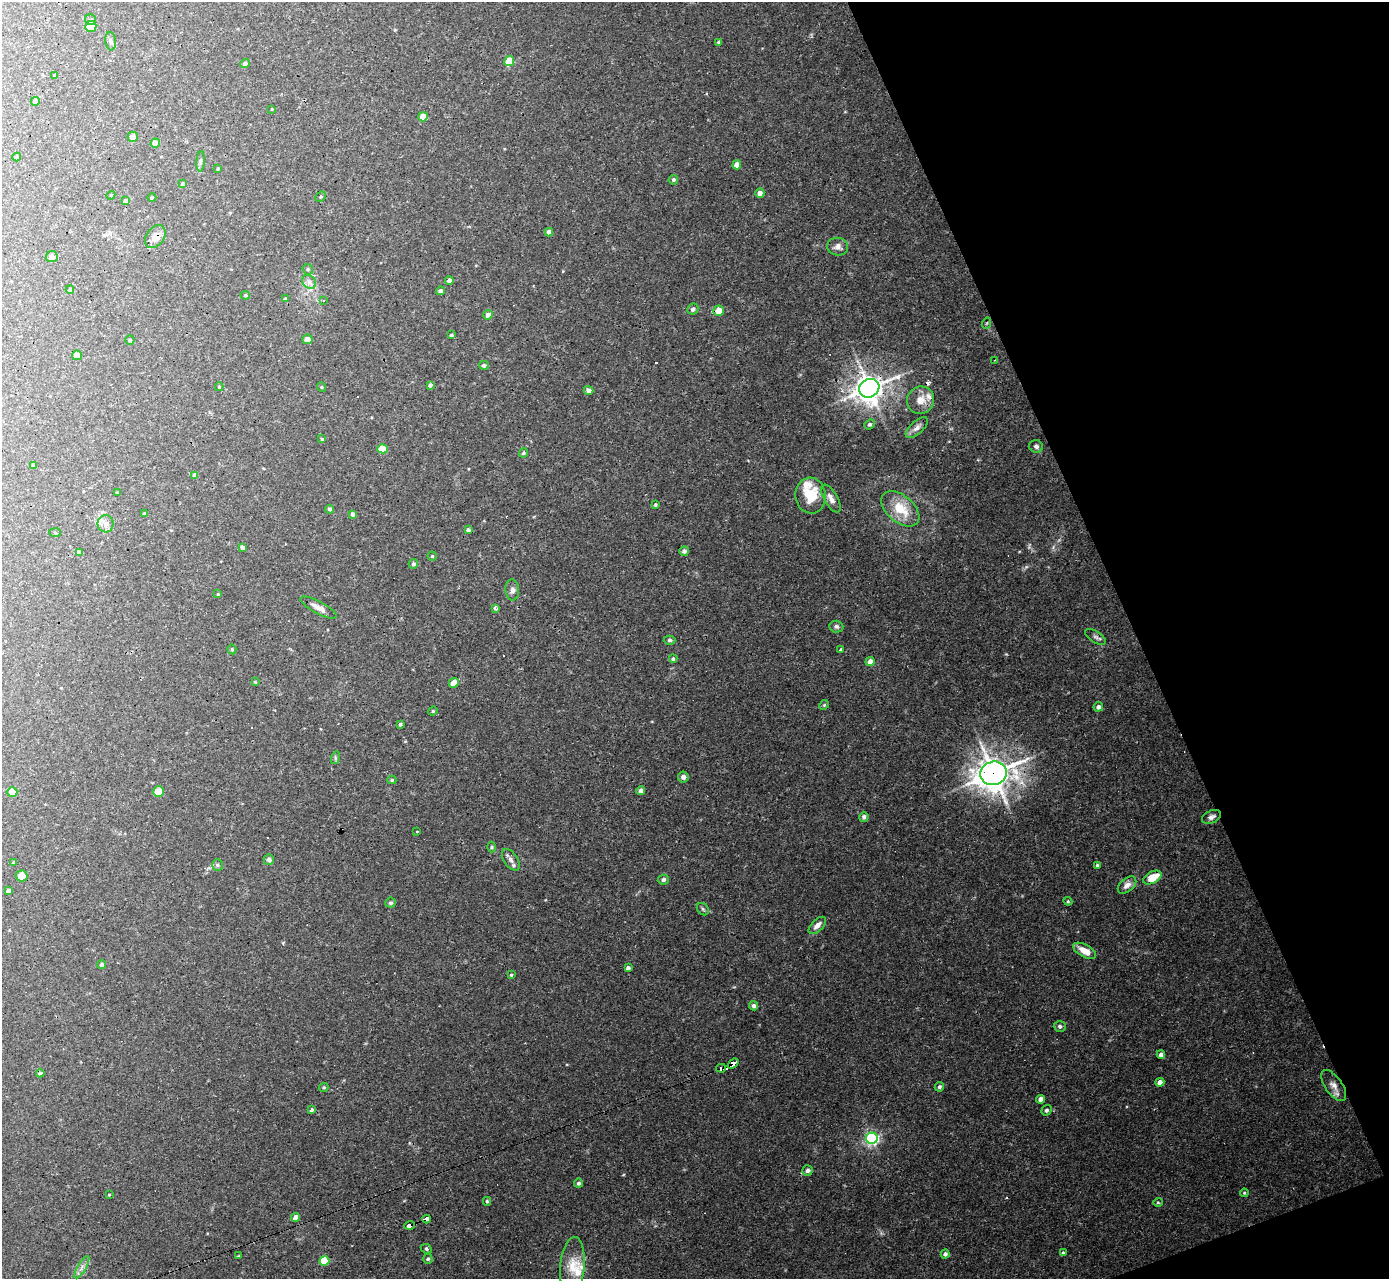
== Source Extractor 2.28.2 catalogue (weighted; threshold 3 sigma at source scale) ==
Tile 12 of 4 x 4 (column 4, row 3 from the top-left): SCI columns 4161-5547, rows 1556-2832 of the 5547 x 5534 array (HDU 1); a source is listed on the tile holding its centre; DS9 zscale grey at full resolution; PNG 1391 x 1281 px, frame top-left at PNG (2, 2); each listed source drawn as its Kron ellipse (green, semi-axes under 4 px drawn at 4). Shown black and unused: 19% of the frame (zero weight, under 3 of 4 exposures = <1% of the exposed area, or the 3 px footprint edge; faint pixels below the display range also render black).
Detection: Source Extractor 2.28.2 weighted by HDU 2 'WHT'; one run over the whole footprint, this tile lists its part. Background 0.0301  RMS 0.0024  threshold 0.0108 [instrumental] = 3 sigma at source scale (4.5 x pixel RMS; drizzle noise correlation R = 1.50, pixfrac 1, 0.05/0.05 arcsec/px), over >= 5 px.
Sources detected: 162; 6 cosmic-ray / hot-pixel residue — neither listed nor drawn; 4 inside a brighter listed object's ellipse — not listed separately; the other 152 listed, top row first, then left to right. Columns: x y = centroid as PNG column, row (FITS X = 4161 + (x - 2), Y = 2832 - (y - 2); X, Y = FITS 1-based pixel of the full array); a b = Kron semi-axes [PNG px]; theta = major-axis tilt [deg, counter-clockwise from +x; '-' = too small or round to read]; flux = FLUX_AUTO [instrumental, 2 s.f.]
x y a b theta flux
91 20 6 5 - 0.45
91 26 5 5 - 3.3
111 41 9 5 -84 0.59
719 42 3 3 - 0.39
509 61 5 5 - 8.3
245 64 5 4 - 0.82
55 76 3 3 - 0.26
35 101 4 4 - 0.91
272 109 3 3 - 0.19
423 117 5 4 - 4.8
133 137 5 5 - 1.4
155 143 5 4 - 2
17 157 4 4 - 0.57
201 161 10 4 85 0.53
737 165 4 4 - 2.1
218 169 3 3 - 0.27
673 180 5 4 - 0.5
183 184 4 3 - 0.5
760 193 4 4 - 1.3
111 195 4 3 - 0.22
152 197 4 3 - 0.26
321 197 6 4 42 0.32
125 201 4 3 - 0.51
549 232 4 4 - 1.1
155 237 13 8 54 1.9
838 247 10 9 - 1.3
52 257 6 5 - 1.1
308 269 6 5 - 0.35
449 280 4 4 - 1.2
309 282 7 6 - 0.89
70 290 4 3 - 0.38
441 291 4 4 - 0.91
245 295 5 4 - 0.36
285 299 4 4 - 0.41
323 300 4 2 - 0.2
693 309 5 5 - 0.76
719 311 5 5 - 3.5
488 315 5 4 - 1.2
987 323 6 3 71 0.24
451 335 4 3 - 0.37
307 339 5 4 - 1.1
130 340 5 4 - 0.36
77 355 5 5 - 1.9
995 360 2 2 - 0.12
484 365 5 4 - 0.68
430 385 4 3 - 0.66
219 387 4 3 - 0.3
321 387 5 3 - 0.2
869 388 10 9 - 300
589 390 5 4 - 0.98
921 400 14 13 - 3.3
869 424 5 4 - 0.48
917 428 14 6 42 1.2
322 439 3 3 - 0.31
1036 446 7 6 - 0.74
383 449 5 4 - 3.8
523 453 4 4 - 0.49
33 466 3 3 - 0.54
195 475 4 4 - 0.98
117 493 3 2 - 0.26
811 495 18 15 -83 6.9
831 498 15 6 -60 1.5
655 505 3 3 - 0.32
330 509 4 4 - 0.52
900 509 22 13 -41 6.6
144 514 3 3 - 0.4
353 514 4 4 - 0.78
106 524 8 8 - 1.4
468 530 4 4 - 0.72
55 533 6 4 -5 0.27
242 547 4 4 - 0.73
684 551 5 5 - 0.69
79 552 4 4 - 0.84
432 556 4 4 - 0.33
413 564 5 4 - 0.54
512 590 10 7 -87 0.99
218 594 3 3 - 0.18
319 608 20 6 -29 1.7
495 608 4 3 - 0.51
836 626 7 6 - 0.6
1096 637 12 5 -33 0.77
669 640 6 4 0 0.45
232 649 5 4 - 0.29
841 650 4 3 - 0.56
673 659 4 4 - 0.41
870 662 5 4 - 1.7
255 682 4 4 - 0.21
454 683 5 4 - 2.9
824 705 5 4 - 0.28
1098 707 5 4 - 0.99
433 711 5 4 - 0.27
400 724 3 3 - 0.54
335 758 6 4 72 0.38
993 773 13 11 15 380
683 777 5 5 - 0.96
392 780 4 4 - 0.34
641 791 4 4 - 1.2
12 792 5 5 - 3.5
158 792 5 5 - 3.3
864 817 5 4 - 0.63
1211 817 10 6 23 0.87
417 831 4 2 - 0.16
492 847 5 3 - 0.28
269 859 5 5 - 0.74
511 860 12 6 -55 1.2
14 862 4 3 - 0.27
217 865 6 5 - 0.44
1097 865 3 3 - 0.31
22 876 6 5 - 2.6
1152 878 10 6 29 5.1
663 880 5 5 - 0.72
1127 885 11 6 40 1.3
8 890 4 3 - 0.7
1068 901 4 4 - 0.3
391 903 5 5 - 0.48
703 909 7 5 -46 0.44
817 925 11 5 44 1.5
1085 951 13 6 -29 2.7
102 965 4 4 - 0.57
628 968 4 3 - 0.66
511 975 4 4 - 0.29
754 1006 4 4 - 0.88
1060 1026 6 5 - 0.65
1161 1055 4 4 - 0.99
733 1064 6 4 39 62
721 1068 5 3 - 160
40 1073 4 3 - 0.56
1160 1082 4 4 - 1.4
1334 1085 18 8 -55 1.9
324 1087 4 4 - 0.34
939 1087 5 4 - 0.52
1041 1099 4 4 - 1.1
312 1110 4 4 - 0.56
1046 1110 5 4 - 0.58
872 1138 6 5 - 62
808 1170 5 5 - 0.75
579 1183 4 4 - 0.54
1244 1193 4 3 - 0.26
109 1195 3 3 - 0.21
487 1201 4 4 - 0.34
1158 1202 5 4 - 0.32
296 1217 4 4 - 1.7
427 1219 4 4 - 22
410 1225 5 3 - 33
426 1249 6 4 -23 0.38
1063 1253 4 3 - 0.37
945 1254 4 4 - 0.89
239 1256 3 3 - 0.23
428 1259 5 4 - 0.42
324 1261 5 4 - 7.3
572 1266 30 12 86 4.8
82 1267 12 3 59 0.76
Overlapping masked pixels (flux is a lower limit): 7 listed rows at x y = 155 237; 869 388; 993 773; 733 1064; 721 1068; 427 1219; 410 1225